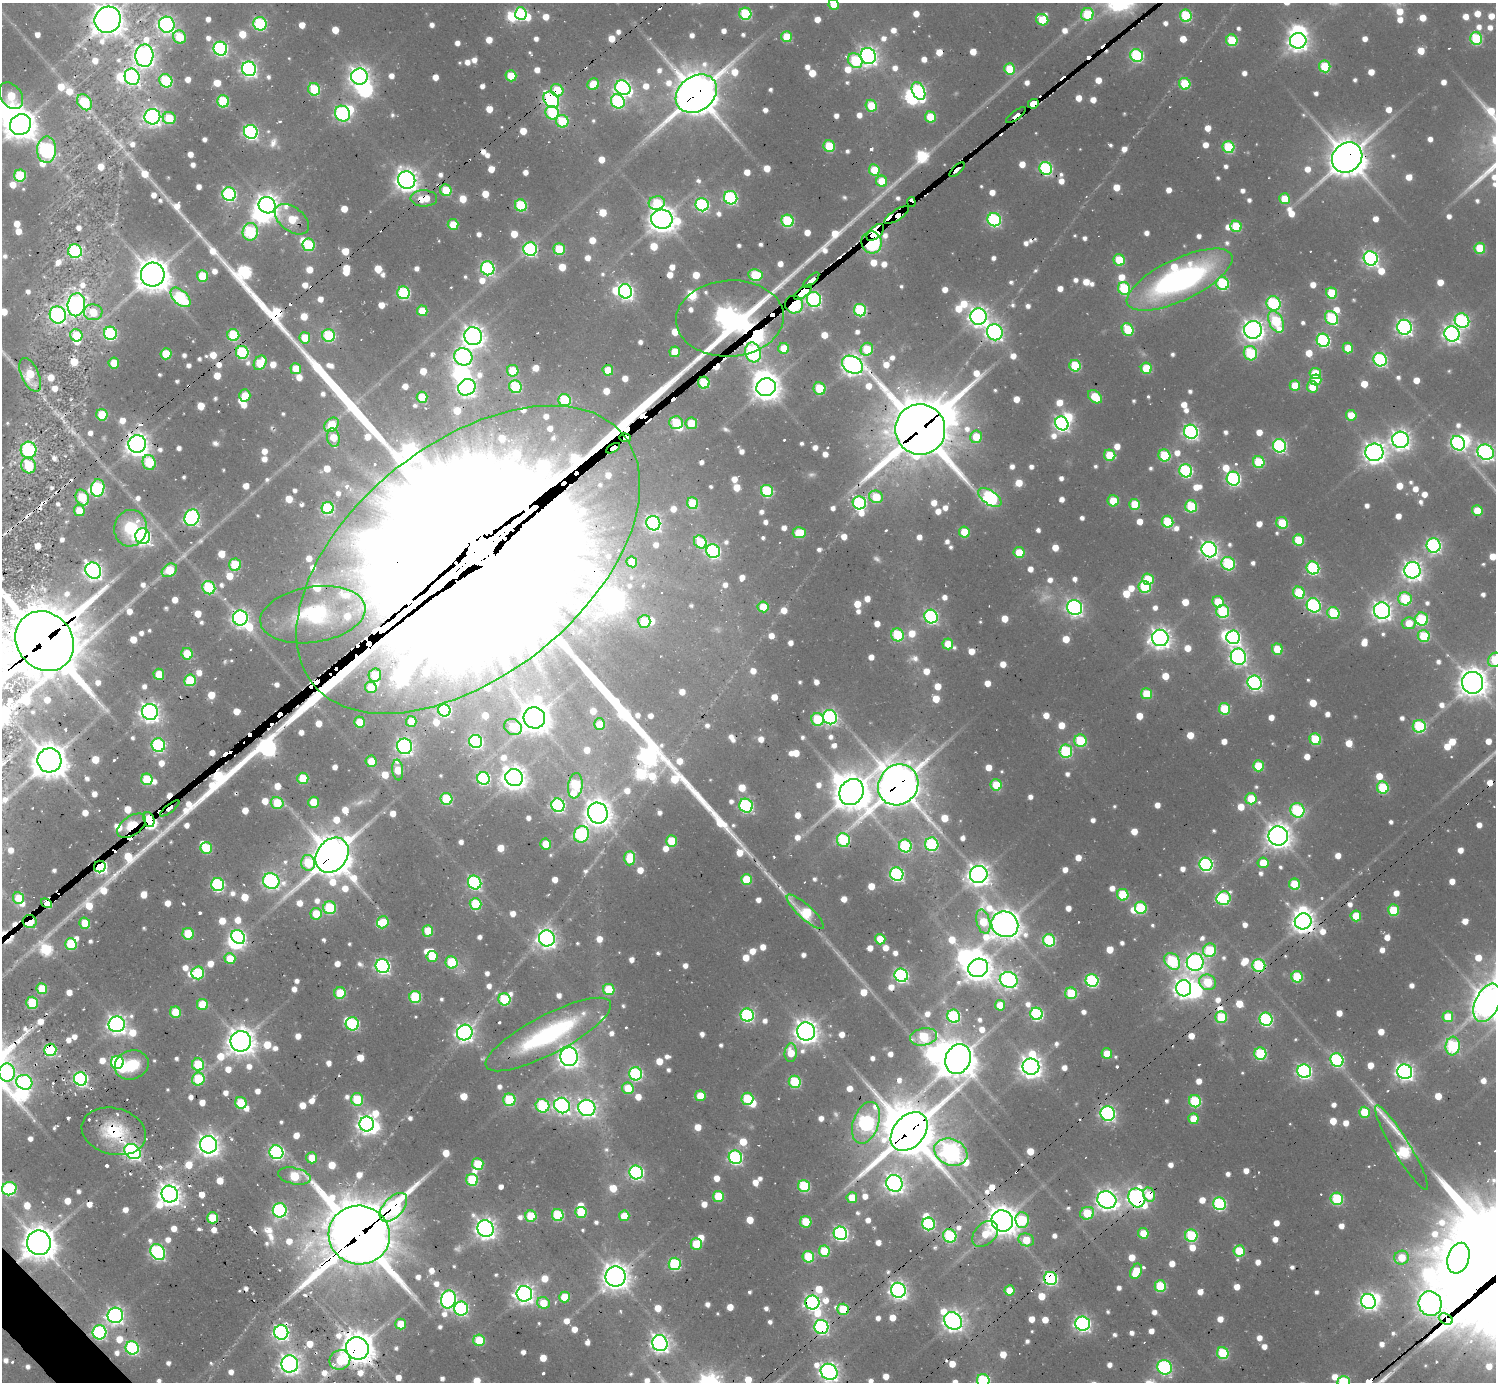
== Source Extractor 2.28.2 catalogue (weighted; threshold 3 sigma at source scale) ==
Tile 7 of 4 x 4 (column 3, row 2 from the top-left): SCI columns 2987-4480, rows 2948-4327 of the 6148 x 6133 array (HDU 1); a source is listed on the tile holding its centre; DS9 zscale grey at full resolution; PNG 1498 x 1384 px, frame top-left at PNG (2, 3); each listed source drawn as its Kron ellipse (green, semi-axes under 4 px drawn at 4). Shown black and unused: <1% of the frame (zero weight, under 2 of 3 exposures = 7% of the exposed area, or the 3 px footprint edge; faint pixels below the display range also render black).
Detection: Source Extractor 2.28.2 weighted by HDU 2 'WHT'; one run over the whole footprint, this tile lists its part. Background 0.0782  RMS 0.0095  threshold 0.0427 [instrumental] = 3 sigma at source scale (4.5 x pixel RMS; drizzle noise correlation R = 1.50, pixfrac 1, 0.05/0.05 arcsec/px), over >= 5 px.
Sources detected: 1550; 32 too faint to see at this stretch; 44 inside a brighter object's white glare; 59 cosmic-ray / hot-pixel residue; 2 long thin detections or spike segments (spike, bleed or trail) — neither listed nor drawn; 27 inside a brighter listed object's ellipse — not listed separately; of the other 1386, all 500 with FLUX_AUTO >= 30.7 (the completeness limit of this list) listed and drawn (886 fainter detections not listed), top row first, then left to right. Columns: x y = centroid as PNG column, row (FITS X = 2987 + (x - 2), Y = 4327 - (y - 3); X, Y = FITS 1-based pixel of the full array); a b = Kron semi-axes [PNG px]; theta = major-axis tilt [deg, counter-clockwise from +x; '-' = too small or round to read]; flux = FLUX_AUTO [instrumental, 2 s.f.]
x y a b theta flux
834 4 5 5 - 34
521 14 6 6 - 120
745 14 6 6 - 110
1087 14 6 6 - 74
1186 16 6 6 - 100
108 20 13 12 - 1900
1042 20 6 5 - 42
260 24 7 6 - 150
167 25 8 8 - 470
180 37 7 6 - 48
787 37 5 5 - 48
1476 38 6 6 - 110
1232 40 6 5 - 67
1298 41 8 7 - 710
220 49 7 6 - 290
1137 55 6 6 - 180
144 56 11 9 88 790
868 56 8 7 - 620
855 61 8 6 -49 89
1325 66 6 5 - 66
249 69 7 7 - 420
1010 69 5 5 - 52
511 76 5 5 - 40
132 77 8 7 - 370
359 77 8 8 - 820
166 81 7 6 - 130
593 84 6 5 - 35
1185 84 6 5 - 61
623 88 8 7 - 450
314 89 6 6 - 78
557 90 6 6 - 44
918 91 9 6 -62 240
696 94 22 17 36 4100
11 96 14 10 -55 41
551 100 9 7 -49 280
223 101 6 6 - 100
618 101 7 6 - 170
84 102 9 6 -55 86
1033 104 6 4 24 1900
871 106 6 5 - 44
552 113 7 6 - 92
342 114 8 7 - 230
1016 115 12 3 36 250
152 117 8 8 - 570
930 117 5 5 - 48
169 118 6 6 - 49
562 121 6 6 - 71
21 125 11 10 - 1900
251 132 7 6 - 330
829 146 6 5 - 57
1228 147 6 5 - 94
47 150 13 9 89 350
1347 157 16 14 44 3000
1046 168 7 6 - 200
874 170 6 5 - 39
957 170 9 3 44 140
20 175 6 6 - 90
407 180 9 8 - 1000
882 181 6 5 - 34
446 190 6 5 - 50
229 194 7 6 - 240
424 198 13 8 -1 35
731 198 7 6 - 220
1285 199 5 5 - 37
911 202 5 3 - 640
657 203 8 6 14 63
267 205 9 8 - 1100
521 205 6 6 - 100
702 205 7 6 - 220
897 215 14 5 33 3400
292 219 19 12 -38 57
662 219 11 9 -3 1500
994 220 7 6 - 210
788 221 6 6 - 120
453 224 5 5 - 32
1236 226 6 5 - 60
250 232 9 7 84 160
875 232 11 6 43 3600
872 242 11 10 - 860
308 245 6 6 - 81
1480 248 5 5 - 51
530 249 7 7 - 260
559 249 6 5 - 66
75 251 7 7 - 210
1371 258 7 7 - 400
1119 260 6 5 - 58
488 268 7 6 - 250
153 275 12 11 - 2400
755 275 7 6 - 74
202 276 6 5 - 53
811 280 10 3 44 640
1180 280 57 21 25 370
1222 283 6 6 - 140
1124 288 6 6 - 100
625 291 7 6 - 420
803 292 11 4 39 2900
404 293 6 6 - 150
1332 293 6 5 - 57
180 297 12 7 -42 150
814 299 7 7 - 330
1273 303 7 7 - 170
794 304 9 8 - 290
76 305 11 8 80 720
860 310 6 6 - 140
422 311 5 5 - 31
93 312 9 8 - 32
58 315 9 8 - 350
978 317 8 8 - 770
730 318 54 38 4 2400
1331 318 7 6 - 120
1462 321 7 7 - 230
1276 322 11 7 -65 130
1404 327 7 7 - 450
1128 329 6 5 - 64
1253 330 9 9 - 930
995 332 8 8 - 490
110 333 7 6 - 190
1452 334 8 7 - 560
76 335 6 6 - 49
233 335 6 6 - 98
329 335 6 6 - 120
473 336 9 8 - 990
305 338 5 5 - 41
1323 340 7 6 - 210
784 348 5 5 - 38
1348 348 5 5 - 36
867 349 6 6 - 64
242 352 6 6 - 150
675 352 5 5 - 34
753 352 10 8 -73 260
1250 353 7 6 - 120
166 354 5 5 - 54
463 357 9 8 - 430
1380 360 7 6 - 220
114 363 5 5 - 35
260 363 8 6 57 58
852 365 11 8 -30 860
1075 366 6 5 - 78
1146 368 5 5 - 48
296 369 5 5 - 33
608 370 5 5 - 32
513 371 6 5 - 49
1315 373 5 5 - 43
30 375 18 8 -66 53
1316 380 5 5 - 41
704 383 6 5 - 73
1295 386 5 5 - 38
467 387 9 8 - 600
515 387 6 6 - 110
766 387 10 8 18 1400
1312 387 6 5 - 31
819 389 6 6 - 57
245 395 6 5 - 33
422 397 5 5 - 50
1095 397 8 5 -39 47
565 400 6 6 - 100
102 415 6 5 - 47
1351 415 5 5 - 33
676 423 7 6 - 56
691 423 6 5 - 35
1062 423 7 6 - 380
331 425 8 6 45 53
920 429 25 25 - 6900
1191 432 7 7 - 370
976 437 6 6 - 40
333 438 9 6 -80 32
625 438 6 4 -9 1100
1400 440 8 8 - 760
1458 443 7 6 - 300
137 444 9 9 - 1100
1280 446 7 6 - 230
613 448 7 4 29 1100
29 450 8 8 - 180
1374 452 9 9 - 980
1486 452 8 7 - 530
1110 455 6 5 - 46
1164 455 6 6 - 79
149 462 7 6 - 75
1259 462 6 5 - 75
29 466 8 7 - 65
1186 471 6 6 - 200
1233 479 7 6 - 270
98 488 9 6 82 160
767 491 6 6 - 110
82 497 8 6 -65 59
876 497 7 6 - 54
990 497 13 7 -34 300
1113 501 5 5 - 38
693 503 6 5 - 57
859 503 7 6 - 190
1135 504 5 5 - 51
1191 506 6 6 - 91
328 508 6 6 - 130
79 510 5 5 - 31
1477 510 5 5 - 34
192 518 8 7 - 320
1168 522 6 5 - 77
653 523 7 7 - 360
1282 523 6 5 - 54
131 528 18 16 81 60
964 532 5 5 - 42
799 533 6 5 - 45
143 536 8 7 - 460
1299 540 6 5 - 57
700 542 7 6 - 52
1434 545 7 7 - 310
1209 550 8 7 - 550
713 551 7 6 - 250
1019 552 5 5 - 35
468 560 199 116 39 270000
632 562 5 5 - 39
1228 564 7 6 - 130
235 565 6 6 - 69
1313 568 6 6 - 180
169 570 8 6 33 49
1412 570 8 8 - 740
93 571 8 7 - 620
1148 579 6 5 - 50
1145 587 6 6 - 94
209 588 7 6 - 120
1299 593 6 5 - 77
1405 599 7 6 - 100
1218 602 6 5 - 45
1314 605 7 6 - 240
763 607 5 5 - 38
1075 607 8 7 - 460
1223 611 6 6 - 130
1382 611 8 8 - 750
1333 613 6 6 - 92
313 615 53 28 9 120
931 617 7 6 - 260
240 618 7 7 - 550
1422 619 6 6 - 96
644 621 6 6 - 57
1409 623 7 6 - 31
897 635 6 6 - 87
1424 636 6 6 - 74
1233 637 7 6 - 330
1160 638 8 8 - 870
45 641 31 27 -49 9000
948 644 5 5 - 31
1277 649 6 5 - 41
187 654 6 5 - 40
1238 657 8 7 - 460
1495 660 7 6 - 67
159 674 5 5 - 34
375 675 6 6 - 54
190 680 6 6 - 72
1255 683 7 7 - 350
1473 683 11 10 - 1700
371 687 6 5 - 44
1146 694 5 5 - 49
1224 709 6 5 - 65
444 710 6 6 - 180
150 712 8 8 - 790
830 717 7 6 - 320
534 718 11 10 - 1800
817 719 6 6 - 84
411 721 5 5 - 31
360 722 5 5 - 32
600 724 6 5 - 33
1419 726 6 6 - 130
513 727 9 8 - 53
1315 739 6 5 - 75
476 741 6 6 - 230
1080 741 6 6 - 85
158 745 7 6 - 220
405 746 8 7 - 430
1066 751 6 6 - 130
49 760 12 12 - 2500
371 761 6 5 - 33
1258 766 5 5 - 56
398 770 10 5 -83 39
514 777 9 8 - 1200
303 778 5 5 - 53
483 778 6 6 - 190
147 779 6 5 - 67
898 785 21 19 49 3700
996 785 6 5 - 51
575 786 13 7 81 110
1383 788 6 6 - 83
852 792 13 11 58 2600
446 799 6 6 - 80
1251 799 6 5 - 42
313 802 5 5 - 40
277 803 6 6 - 56
558 805 7 6 - 250
746 806 7 6 - 210
170 808 12 3 38 95
1297 810 7 7 - 160
598 813 10 10 - 1500
149 820 8 5 -73 2600
132 826 16 9 36 530
581 834 8 7 - 190
1278 836 9 9 - 1300
843 840 7 6 - 130
671 841 5 5 - 48
546 844 5 5 - 31
932 844 7 6 - 150
905 846 6 6 - 150
206 848 6 5 - 68
332 855 19 15 52 4100
630 858 7 5 85 50
308 863 8 7 - 63
1263 863 5 5 - 31
1206 864 6 6 - 270
100 867 6 5 - 340
897 874 7 6 - 240
979 874 9 8 - 1100
746 879 5 5 - 51
271 881 8 7 - 380
475 882 7 6 - 230
1295 884 6 5 - 58
218 885 6 6 - 200
1123 895 6 5 - 70
18 898 6 5 - 38
1224 898 7 6 - 140
47 903 6 4 -34 1600
475 904 6 6 - 81
330 908 6 6 - 94
1141 908 6 6 - 90
1393 910 5 5 - 61
805 912 24 7 -42 98
316 914 6 5 - 38
1356 916 5 5 - 34
1303 921 8 8 - 1000
30 922 7 6 - 170
383 922 6 5 - 41
983 922 12 6 -76 49
85 923 5 5 - 41
1005 924 14 12 -32 1800
428 931 6 5 - 44
188 934 6 5 - 61
238 937 7 6 - 290
547 938 8 8 - 700
880 939 5 5 - 32
1049 940 6 6 - 130
71 944 6 6 - 78
1210 950 7 6 - 83
432 956 5 5 - 38
230 958 5 5 - 35
1172 961 9 7 -50 150
452 962 6 6 - 81
1195 962 9 8 - 620
1259 965 6 6 - 130
383 966 7 6 - 370
978 968 10 9 - 1500
198 973 6 6 - 110
901 975 7 6 - 300
1297 977 6 5 - 72
1009 980 9 7 -19 510
1092 981 6 6 - 190
1208 982 8 7 - 64
1184 988 8 7 - 750
42 989 5 5 - 47
609 990 6 5 - 58
340 993 6 5 - 55
1071 993 6 6 - 71
415 997 6 6 - 100
504 999 6 6 - 100
32 1003 6 5 - 70
1487 1003 20 12 65 2000
202 1004 5 5 - 51
1000 1005 5 5 - 31
175 1012 5 5 - 45
1036 1014 6 6 - 170
747 1015 7 6 - 220
954 1016 6 6 - 160
1221 1017 6 6 - 72
1448 1017 5 5 - 42
1266 1019 7 6 - 200
117 1024 8 8 - 720
352 1024 6 6 - 140
806 1031 9 9 - 1100
465 1033 8 7 - 630
548 1034 70 19 27 210
923 1037 14 8 12 100
241 1041 10 10 - 1600
1453 1046 9 7 83 180
50 1050 6 6 - 160
791 1053 9 6 86 31
1107 1054 5 5 - 36
1260 1054 6 6 - 120
569 1057 9 8 - 970
958 1059 15 12 64 2500
1337 1060 7 6 - 210
117 1062 6 6 - 170
132 1065 17 14 20 45
198 1065 6 6 - 81
1031 1067 8 8 - 1000
1304 1071 7 6 - 340
7 1072 9 8 - 160
1405 1072 8 7 - 560
636 1074 7 6 - 200
81 1079 7 6 - 300
198 1079 6 6 - 79
24 1082 8 7 - 260
795 1082 6 6 - 93
628 1088 6 5 - 38
700 1096 5 5 - 33
357 1099 6 6 - 71
747 1099 6 6 - 73
509 1100 6 6 - 87
1195 1101 6 6 - 110
241 1103 6 5 - 56
542 1106 7 6 - 130
562 1106 8 7 - 480
587 1108 8 8 - 590
1364 1112 5 5 - 50
1108 1113 7 7 - 330
1193 1119 5 5 - 34
866 1123 21 12 70 350
367 1124 7 7 - 700
114 1131 33 23 -14 73
909 1132 22 15 49 5100
208 1145 8 8 - 1000
1402 1148 49 8 -59 180
133 1152 9 7 -40 430
276 1152 7 6 - 300
951 1152 17 13 -22 730
735 1157 7 6 - 260
312 1158 5 5 - 32
478 1164 6 5 - 58
636 1172 7 6 - 280
294 1176 16 8 -12 81
472 1180 6 6 - 87
894 1183 8 8 - 680
804 1186 6 6 - 110
9 1189 7 6 - 200
170 1194 8 8 - 1100
1149 1195 7 6 - 37
718 1196 5 5 - 55
852 1198 5 5 - 35
1137 1198 9 8 - 590
1337 1199 6 6 - 100
1107 1200 9 8 - 880
1219 1204 6 6 - 180
393 1207 17 9 47 240
280 1210 7 7 - 270
581 1212 5 5 - 60
1087 1213 7 6 - 60
558 1215 6 6 - 100
531 1216 6 5 - 63
624 1216 5 5 - 31
213 1218 5 5 - 43
1022 1220 8 7 - 89
1002 1221 11 10 - 1900
806 1222 6 5 - 40
928 1224 6 6 - 180
485 1229 9 8 - 870
840 1233 7 6 - 320
1143 1233 5 5 - 35
985 1234 15 10 44 32
359 1235 30 29 - 8400
1191 1235 6 6 - 120
950 1236 7 6 - 130
1026 1240 8 6 -19 37
39 1243 12 12 - 2300
696 1244 5 5 - 51
824 1251 5 5 - 58
1239 1251 6 5 - 61
158 1252 8 6 -56 310
808 1257 6 5 - 72
1402 1258 7 7 - 34
1458 1258 16 10 73 380
675 1264 6 6 - 140
1136 1271 8 5 65 41
616 1277 10 10 - 1400
1050 1278 7 6 - 220
1160 1286 6 5 - 80
898 1290 7 7 - 580
1010 1290 5 5 - 33
524 1294 8 7 - 770
564 1297 5 5 - 39
448 1299 9 7 76 520
1368 1301 8 7 - 510
812 1302 7 7 - 410
543 1303 6 5 - 33
1430 1304 12 11 - 1100
461 1309 7 7 - 230
843 1309 6 5 - 64
115 1315 7 7 - 520
1446 1319 7 5 -25 510
953 1321 9 8 - 890
401 1324 5 5 - 32
1083 1324 7 7 - 420
821 1327 7 7 - 290
99 1332 7 7 - 240
281 1332 7 7 - 410
479 1340 6 5 - 59
660 1343 8 7 - 650
132 1348 7 6 - 210
357 1348 11 11 - 2300
1223 1353 6 5 - 93
340 1360 10 9 - 49
290 1364 8 8 - 830
1164 1367 7 7 - 230
829 1372 9 7 -33 690
983 1381 6 6 - 160
1344 1382 6 6 - 110
Overlapping masked pixels (flux is a lower limit): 70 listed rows (the first 20) at x y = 108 20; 557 90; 696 94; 551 100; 1033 104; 1016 115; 47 150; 1347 157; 1046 168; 957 170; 424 198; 911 202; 897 215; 292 219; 875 232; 872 242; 811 280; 803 292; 814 299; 794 304
Isophote crosses this tile's border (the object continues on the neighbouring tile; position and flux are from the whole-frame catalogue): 12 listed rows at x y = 834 4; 108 20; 21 125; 1486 452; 45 641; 1495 660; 1487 1003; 7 1072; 9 1189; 829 1372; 983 1381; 1344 1382
Unlisted compact peaks at least as high as the median listed source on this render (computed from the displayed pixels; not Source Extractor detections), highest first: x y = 1441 1222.